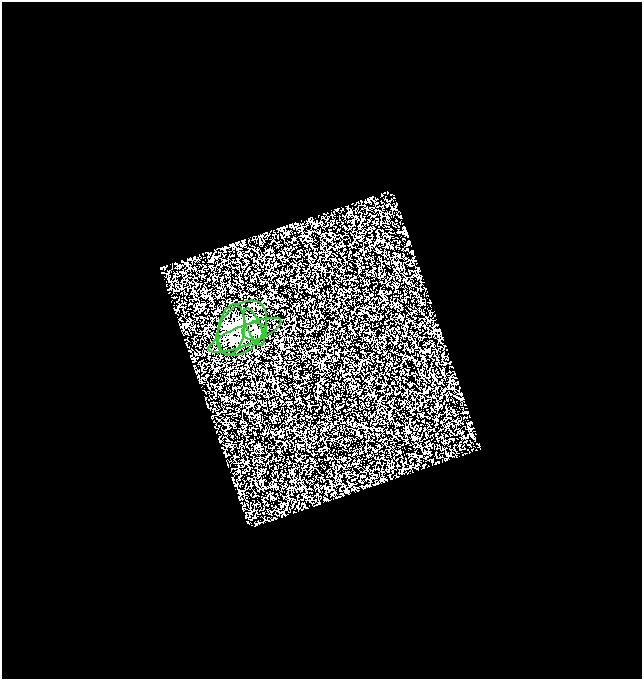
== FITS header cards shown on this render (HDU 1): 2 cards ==
NAXIS1  =                  640
NAXIS2  =                  677

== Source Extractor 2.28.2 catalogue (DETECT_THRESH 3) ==
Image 640 x 677 px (HDU 1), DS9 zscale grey, 1 PNG px = 1 image px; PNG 644 x 681 px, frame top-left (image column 1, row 677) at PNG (2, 2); each listed source drawn as its Kron ellipse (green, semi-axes under 4 px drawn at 4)
Background 0.502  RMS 2.2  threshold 6.71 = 3 sigma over >= 5 px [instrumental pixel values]
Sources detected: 5; all 5 listed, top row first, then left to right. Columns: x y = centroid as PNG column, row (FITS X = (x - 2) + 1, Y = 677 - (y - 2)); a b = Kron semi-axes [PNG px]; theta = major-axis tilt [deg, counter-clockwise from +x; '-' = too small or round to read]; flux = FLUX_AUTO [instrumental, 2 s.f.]
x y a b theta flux
254 327 20 7 -66 1100
242 328 31 21 52 4500
231 330 25 13 82 2200
254 331 12 9 3 940
245 335 39 10 22 2800